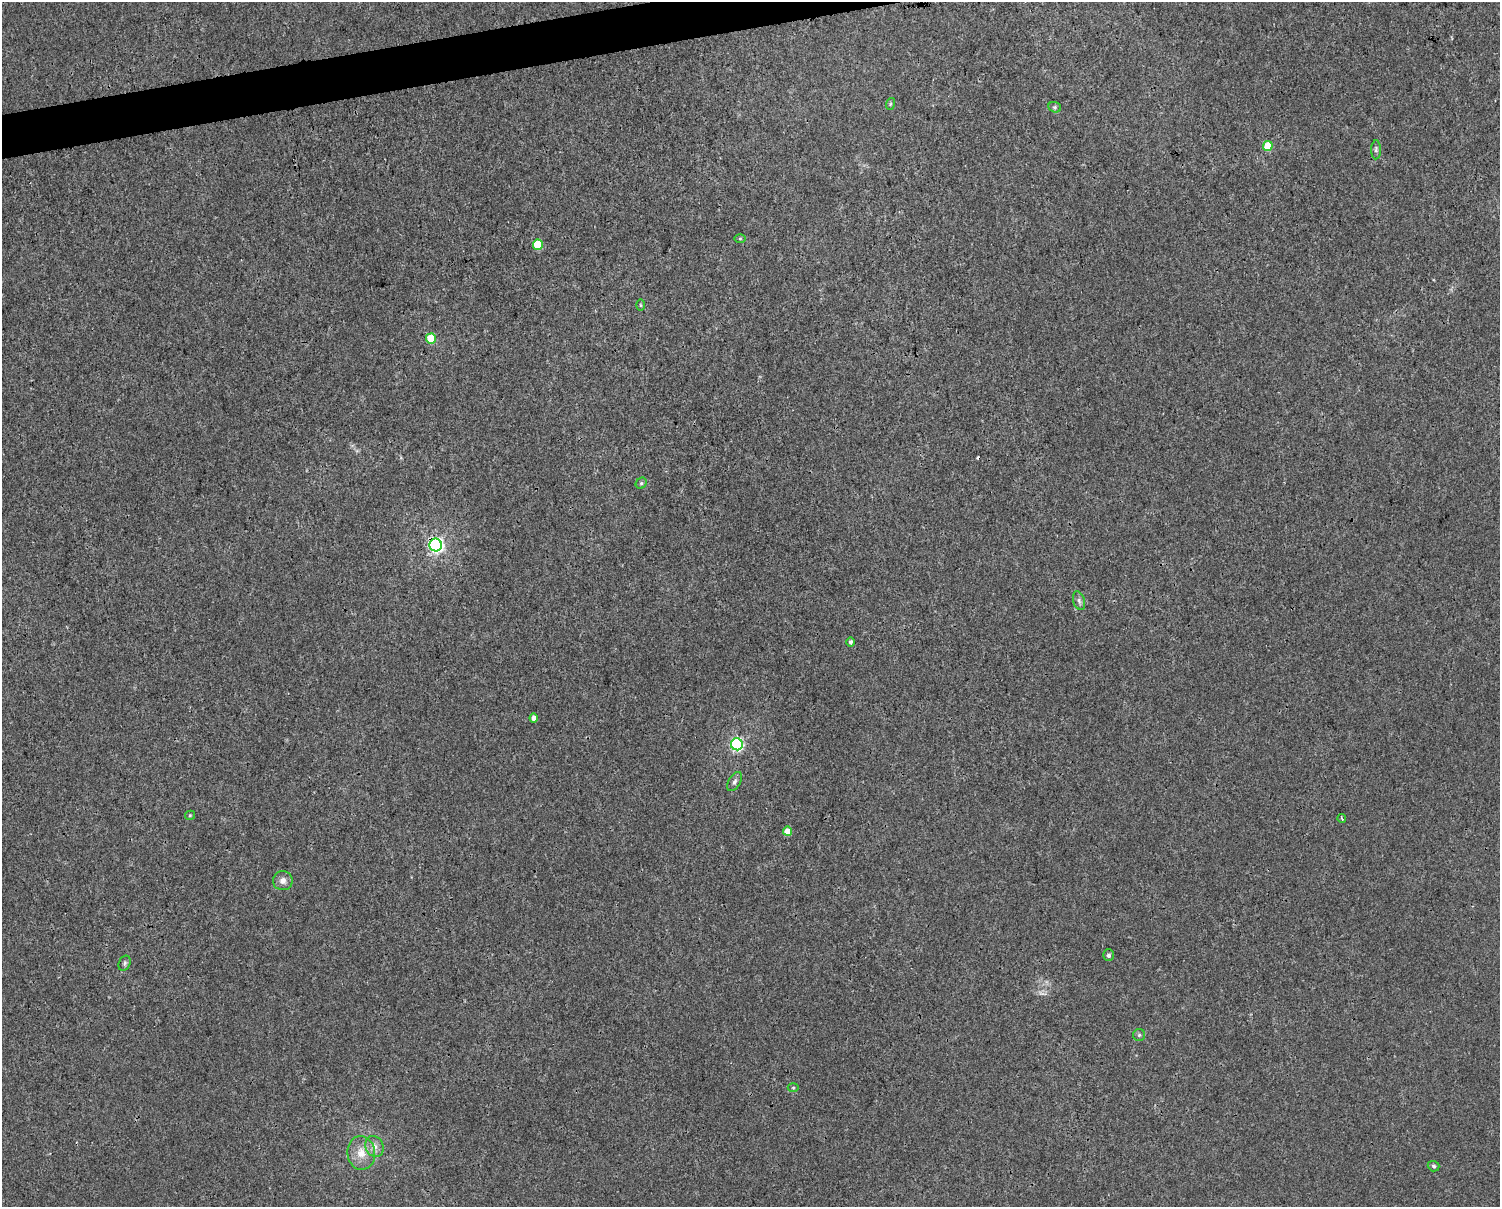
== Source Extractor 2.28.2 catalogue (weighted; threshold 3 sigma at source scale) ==
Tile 8 of 3 x 4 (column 2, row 3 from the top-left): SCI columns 1524-3021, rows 1206-2410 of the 4589 x 4819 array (HDU 1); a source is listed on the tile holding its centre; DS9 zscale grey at full resolution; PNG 1502 x 1209 px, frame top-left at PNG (2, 2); each listed source drawn as its Kron ellipse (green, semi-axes under 4 px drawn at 4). Shown black and unused: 2% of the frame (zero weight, under 3 of 4 exposures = <1% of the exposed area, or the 3 px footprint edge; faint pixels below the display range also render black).
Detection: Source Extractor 2.28.2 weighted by HDU 2 'WHT'; one run over the whole footprint, this tile lists its part. Background 0.00145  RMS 0.002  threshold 0.00914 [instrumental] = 3 sigma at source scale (4.5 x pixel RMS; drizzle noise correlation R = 1.50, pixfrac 1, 0.0396/0.0396 arcsec/px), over >= 5 px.
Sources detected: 27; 1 cosmic-ray / hot-pixel residue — neither listed nor drawn; the other 26 listed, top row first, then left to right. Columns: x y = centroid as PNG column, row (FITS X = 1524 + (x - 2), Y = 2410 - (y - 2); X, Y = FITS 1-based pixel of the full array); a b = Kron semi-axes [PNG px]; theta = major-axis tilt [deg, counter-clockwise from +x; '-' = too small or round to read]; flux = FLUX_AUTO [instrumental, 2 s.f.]
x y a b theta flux
890 104 6 4 71 0.27
1055 107 6 5 - 0.35
1268 146 5 5 - 5.7
1376 150 9 5 89 0.48
740 239 5 3 - 0.21
538 245 5 5 - 8.2
641 305 6 4 -88 0.23
431 339 5 5 - 5.7
641 483 6 5 - 0.32
436 545 6 6 - 57
1079 601 10 5 -74 0.57
850 642 5 4 - 0.42
534 718 4 4 - 1.3
737 744 6 6 - 32
734 782 10 5 61 0.64
190 815 5 4 - 0.24
1342 819 4 2 - 0.25
787 831 4 4 - 2.9
283 881 10 9 - 1.2
1108 955 6 5 - 0.58
125 963 8 5 66 0.45
1139 1035 6 6 - 0.36
793 1088 5 3 - 0.21
374 1146 11 9 -64 1.3
361 1153 17 14 -83 3.1
1434 1166 6 5 - 0.36
Overlapping masked pixels (flux is a lower limit): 1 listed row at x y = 436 545